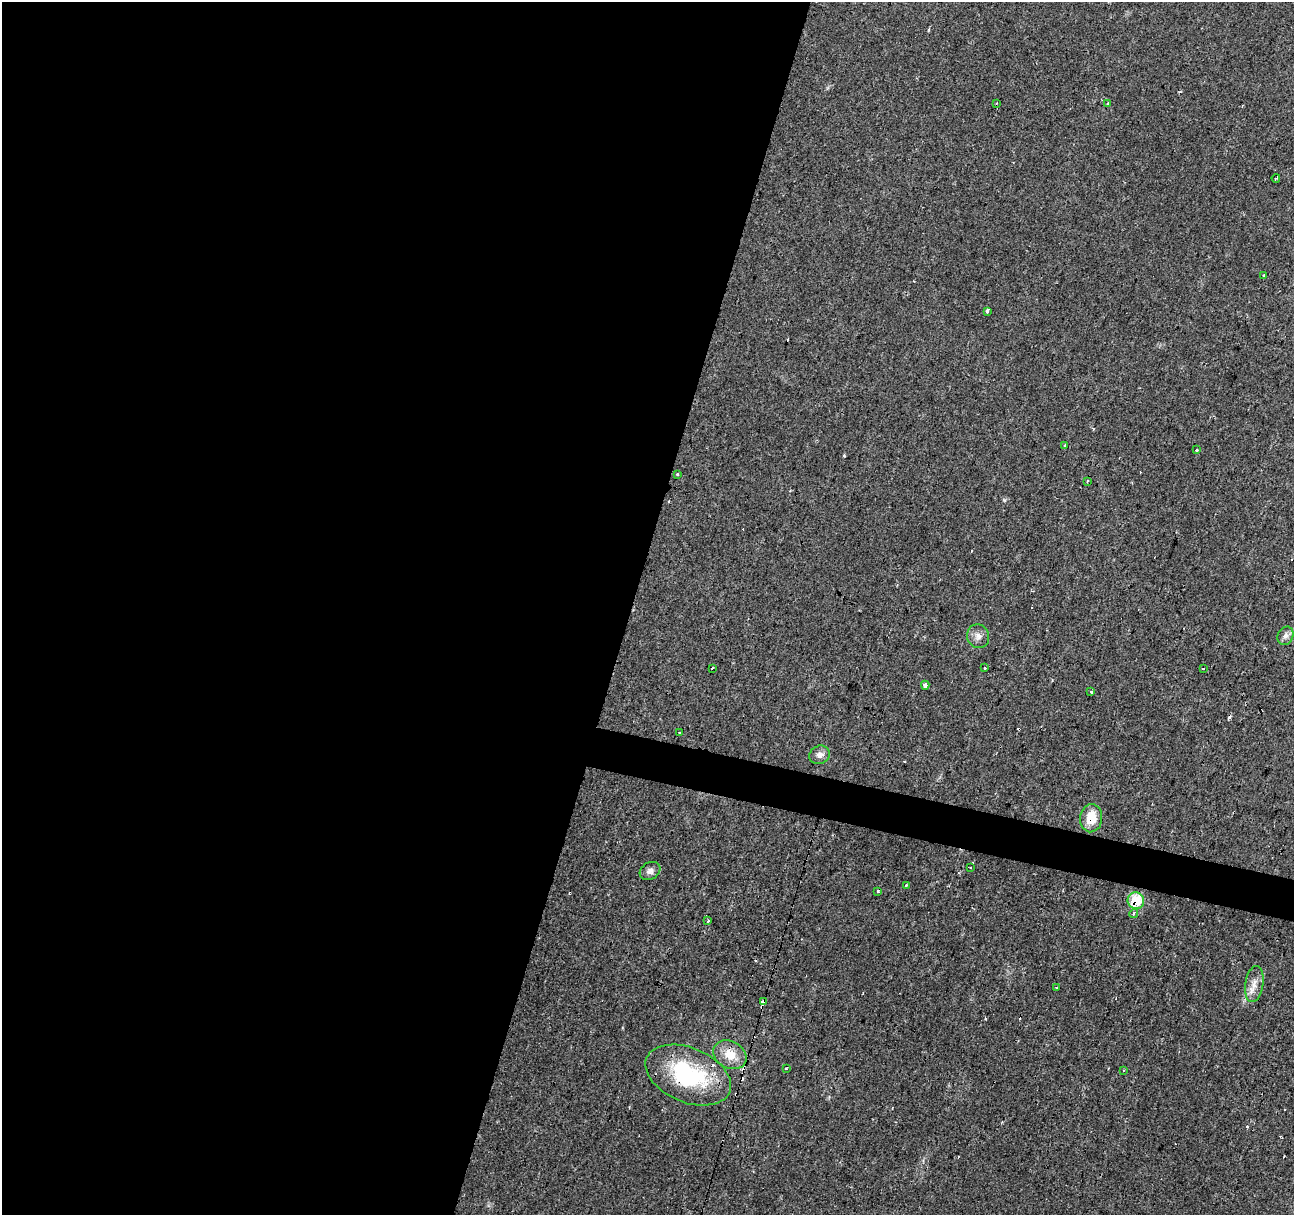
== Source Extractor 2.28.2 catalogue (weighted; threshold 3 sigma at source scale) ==
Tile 5 of 4 x 4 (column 1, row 2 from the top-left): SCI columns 1-1292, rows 2646-3858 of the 5172 x 5351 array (HDU 1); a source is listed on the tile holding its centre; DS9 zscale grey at full resolution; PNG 1296 x 1217 px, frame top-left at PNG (2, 2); each listed source drawn as its Kron ellipse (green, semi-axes under 4 px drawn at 4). Shown black and unused: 51% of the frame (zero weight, under 2 of 3 exposures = <1% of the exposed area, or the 3 px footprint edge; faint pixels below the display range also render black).
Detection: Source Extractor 2.28.2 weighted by HDU 2 'WHT'; one run over the whole footprint, this tile lists its part. Background 0.0242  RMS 0.004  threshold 0.0181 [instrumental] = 3 sigma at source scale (4.5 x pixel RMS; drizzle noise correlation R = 1.50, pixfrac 1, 0.0396/0.0396 arcsec/px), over >= 5 px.
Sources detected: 52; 18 cosmic-ray / hot-pixel residue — neither listed nor drawn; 1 inside a brighter listed object's ellipse — not listed separately; the other 33 listed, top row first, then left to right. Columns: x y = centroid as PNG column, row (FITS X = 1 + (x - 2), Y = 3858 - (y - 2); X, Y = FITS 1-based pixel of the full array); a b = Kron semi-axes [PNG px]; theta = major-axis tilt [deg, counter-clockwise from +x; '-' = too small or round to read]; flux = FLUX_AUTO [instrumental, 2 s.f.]
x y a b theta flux
996 103 2 2 - 0.38
1108 103 3 3 - 1.7
1276 178 4 2 - 0.33
1264 275 4 3 - 0.98
987 311 3 3 - 1.8
1064 445 3 3 - 1.4
1196 450 3 3 - 0.87
677 474 3 3 - 0.75
1087 481 3 2 - 0.6
978 636 12 11 - 2.5
1285 636 9 7 64 1.8
712 668 3 3 - 5.3
984 668 3 3 - 2.1
1203 669 3 3 - 1.5
925 685 4 3 - 3.9
1090 691 3 3 - 3
680 733 3 3 - 2.9
820 755 10 9 - 2.2
1091 818 14 11 85 8.1
970 867 2 2 - 0.47
650 871 11 8 31 1.8
906 885 3 3 - 1.2
878 891 3 3 - 1.2
1136 901 8 8 - 15
1134 913 5 4 - 1.1
708 921 4 3 - 1.4
1254 984 18 9 82 3.8
1056 988 3 3 - 1.2
763 1002 3 3 - 31
730 1055 17 13 -29 6.5
786 1069 3 3 - 0.64
1124 1070 3 2 - 0.51
688 1075 45 27 -22 39
Overlapping masked pixels (flux is a lower limit): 4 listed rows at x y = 1091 818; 1136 901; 763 1002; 688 1075
Unlisted compact peaks at least as high as the median listed source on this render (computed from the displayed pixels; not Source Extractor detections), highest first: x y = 1004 500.